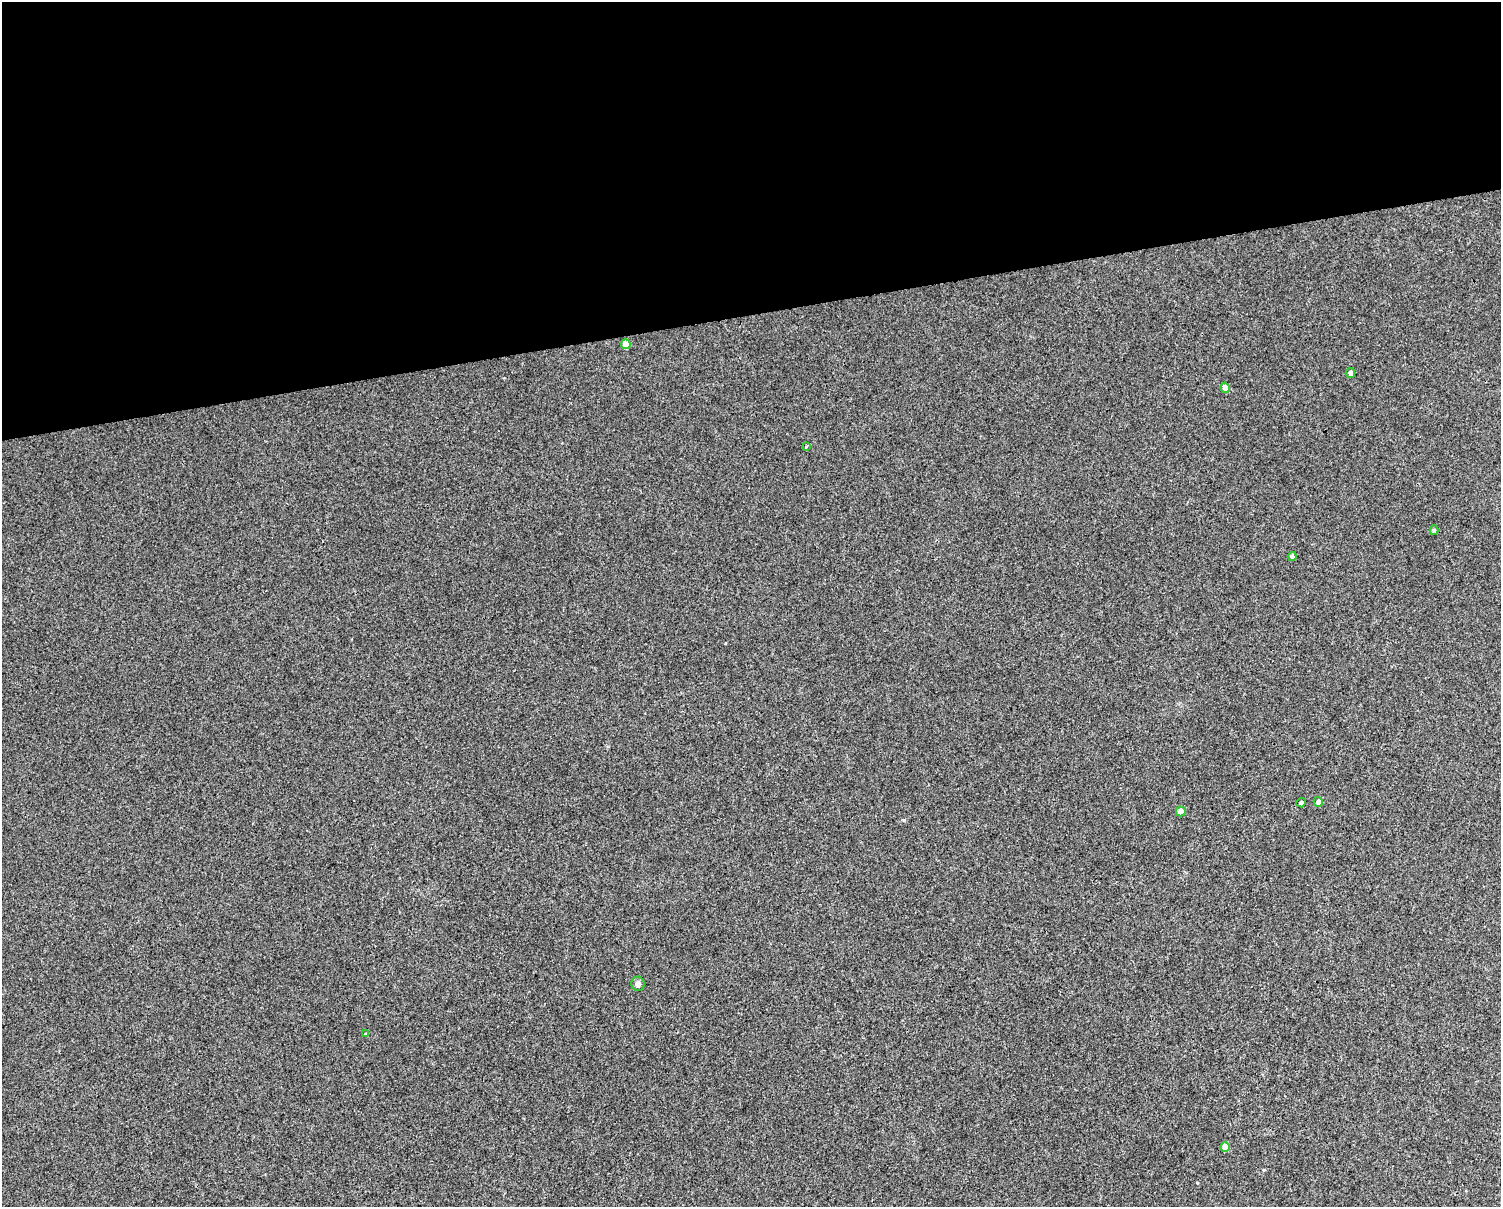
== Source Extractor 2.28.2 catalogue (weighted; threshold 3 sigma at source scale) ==
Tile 2 of 3 x 4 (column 2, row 1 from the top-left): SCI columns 1524-3022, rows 3615-4819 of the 4589 x 4819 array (HDU 1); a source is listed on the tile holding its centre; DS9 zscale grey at full resolution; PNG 1503 x 1209 px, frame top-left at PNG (2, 2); each listed source drawn as its Kron ellipse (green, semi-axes under 4 px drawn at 4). Shown black and unused: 26% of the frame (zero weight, under 3 of 4 exposures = <1% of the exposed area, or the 3 px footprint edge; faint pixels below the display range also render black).
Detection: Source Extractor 2.28.2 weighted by HDU 2 'WHT'; one run over the whole footprint, this tile lists its part. Background 0.00531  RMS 0.0044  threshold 0.0198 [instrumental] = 3 sigma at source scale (4.5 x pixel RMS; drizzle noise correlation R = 1.50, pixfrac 1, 0.0396/0.0396 arcsec/px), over >= 5 px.
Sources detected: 12; all 12 listed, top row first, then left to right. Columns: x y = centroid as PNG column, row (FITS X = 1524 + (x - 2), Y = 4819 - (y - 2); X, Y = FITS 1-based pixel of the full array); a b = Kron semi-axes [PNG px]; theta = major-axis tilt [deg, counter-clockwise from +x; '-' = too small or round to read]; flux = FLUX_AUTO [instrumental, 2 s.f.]
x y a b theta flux
626 344 5 4 - 5.7
1350 373 5 4 - 1.4
1225 388 5 4 - 2.7
806 446 3 2 - 0.53
1434 530 5 4 - 0.72
1292 556 4 4 - 1.3
1318 802 5 4 - 2.2
1301 803 4 4 - 0.99
1181 811 5 5 - 3.4
638 984 7 6 - 1.6
365 1034 4 4 - 0.38
1225 1147 5 4 - 5.2
Unlisted compact peaks at least as high as the median listed source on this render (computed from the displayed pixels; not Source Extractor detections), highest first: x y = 904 820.